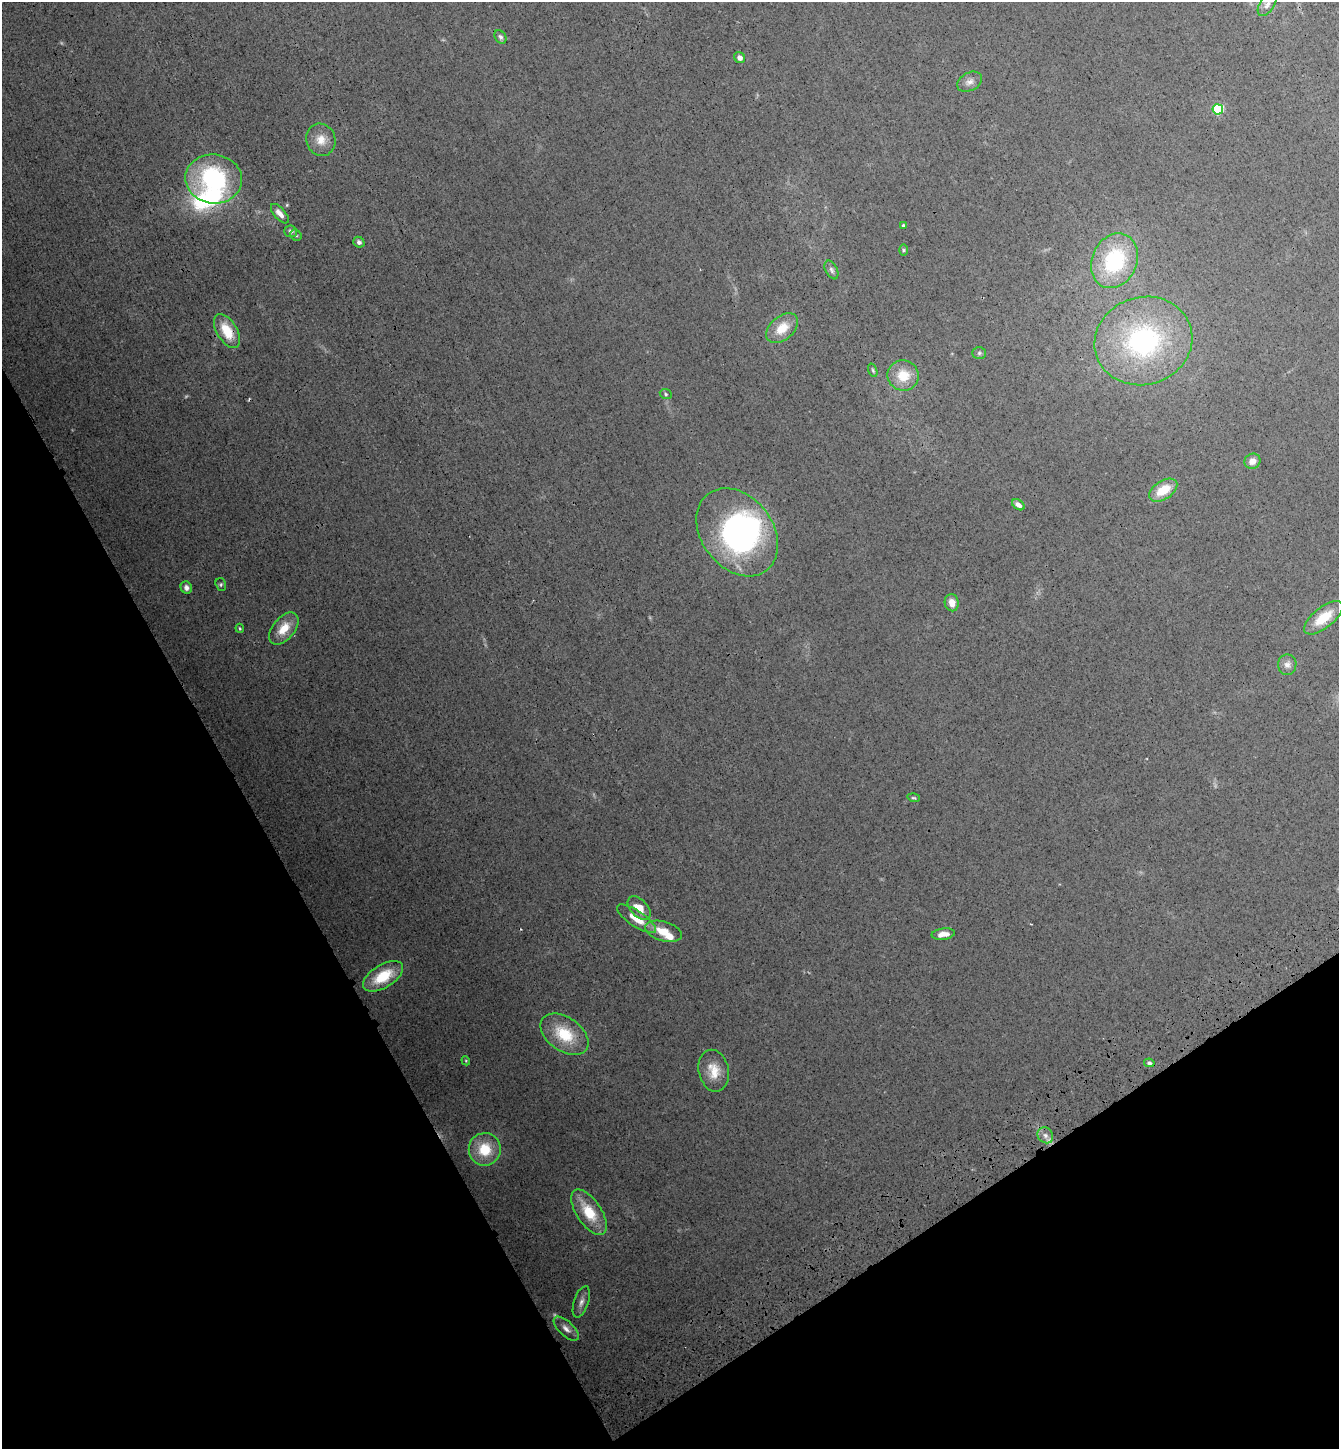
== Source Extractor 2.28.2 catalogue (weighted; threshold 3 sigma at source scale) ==
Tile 14 of 4 x 4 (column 2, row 4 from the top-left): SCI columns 1701-3037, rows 106-1552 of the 5941 x 5997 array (HDU 1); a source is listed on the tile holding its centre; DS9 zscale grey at full resolution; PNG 1341 x 1451 px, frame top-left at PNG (2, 2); each listed source drawn as its Kron ellipse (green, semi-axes under 4 px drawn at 4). Shown black and unused: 27% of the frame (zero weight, under 3 of 4 exposures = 6% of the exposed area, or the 3 px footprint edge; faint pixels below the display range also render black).
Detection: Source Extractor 2.28.2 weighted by HDU 2 'WHT'; one run over the whole footprint, this tile lists its part. Background 0.013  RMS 0.0031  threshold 0.0137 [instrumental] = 3 sigma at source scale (4.5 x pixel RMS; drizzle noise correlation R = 1.50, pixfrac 1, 0.05/0.05 arcsec/px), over >= 5 px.
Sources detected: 55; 2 too faint to see at this stretch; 1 inside a brighter object's white glare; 1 cosmic-ray / hot-pixel residue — neither listed nor drawn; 3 inside a brighter listed object's ellipse — not listed separately; the other 48 listed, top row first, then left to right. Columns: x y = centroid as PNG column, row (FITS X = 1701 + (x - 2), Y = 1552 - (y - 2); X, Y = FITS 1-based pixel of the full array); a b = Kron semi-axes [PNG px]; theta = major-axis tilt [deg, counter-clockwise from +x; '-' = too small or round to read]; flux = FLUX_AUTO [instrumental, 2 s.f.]
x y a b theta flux
1267 4 13 7 56 1.5
500 37 7 5 -54 0.72
740 58 6 5 - 1.4
970 82 13 9 28 1.7
1218 109 5 5 - 29
321 140 16 14 -71 4.1
214 179 28 24 -6 39
280 214 12 5 -48 2
903 226 4 4 - 0.74
291 231 6 6 - 0.77
296 235 6 5 - 0.48
359 242 6 5 - 0.83
903 250 6 4 -90 0.39
1114 261 28 22 65 26
831 270 10 6 -63 0.9
782 328 18 11 41 5.8
227 331 19 10 -59 7.4
1143 341 49 44 17 53
979 353 7 5 2 0.6
873 370 7 4 -70 0.49
903 376 16 15 - 6.9
666 394 6 5 - 0.48
1252 461 8 7 - 2
1163 490 16 9 33 6.9
1018 505 7 4 -37 1.5
737 532 48 35 -52 75
221 584 6 5 - 0.56
186 588 6 5 - 1.1
952 603 8 7 - 2.6
1323 618 23 10 39 8
240 628 4 3 - 0.35
284 628 19 11 50 5.3
1287 665 10 9 - 1.6
914 798 6 4 -17 0.39
639 908 14 8 -46 4.4
637 919 23 8 -33 4.6
664 931 19 9 -16 5.8
943 934 12 5 8 2.2
383 976 22 11 31 10
564 1034 27 17 -35 11
466 1061 4 3 - 0.27
1149 1063 5 4 - 0.7
714 1071 21 15 -77 5.4
1045 1135 8 7 - 1.4
485 1149 16 16 - 9.1
589 1212 26 12 -56 9.2
581 1302 16 7 72 1.7
566 1329 15 7 -43 1.9
Overlapping masked pixels (flux is a lower limit): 1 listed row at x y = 227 331